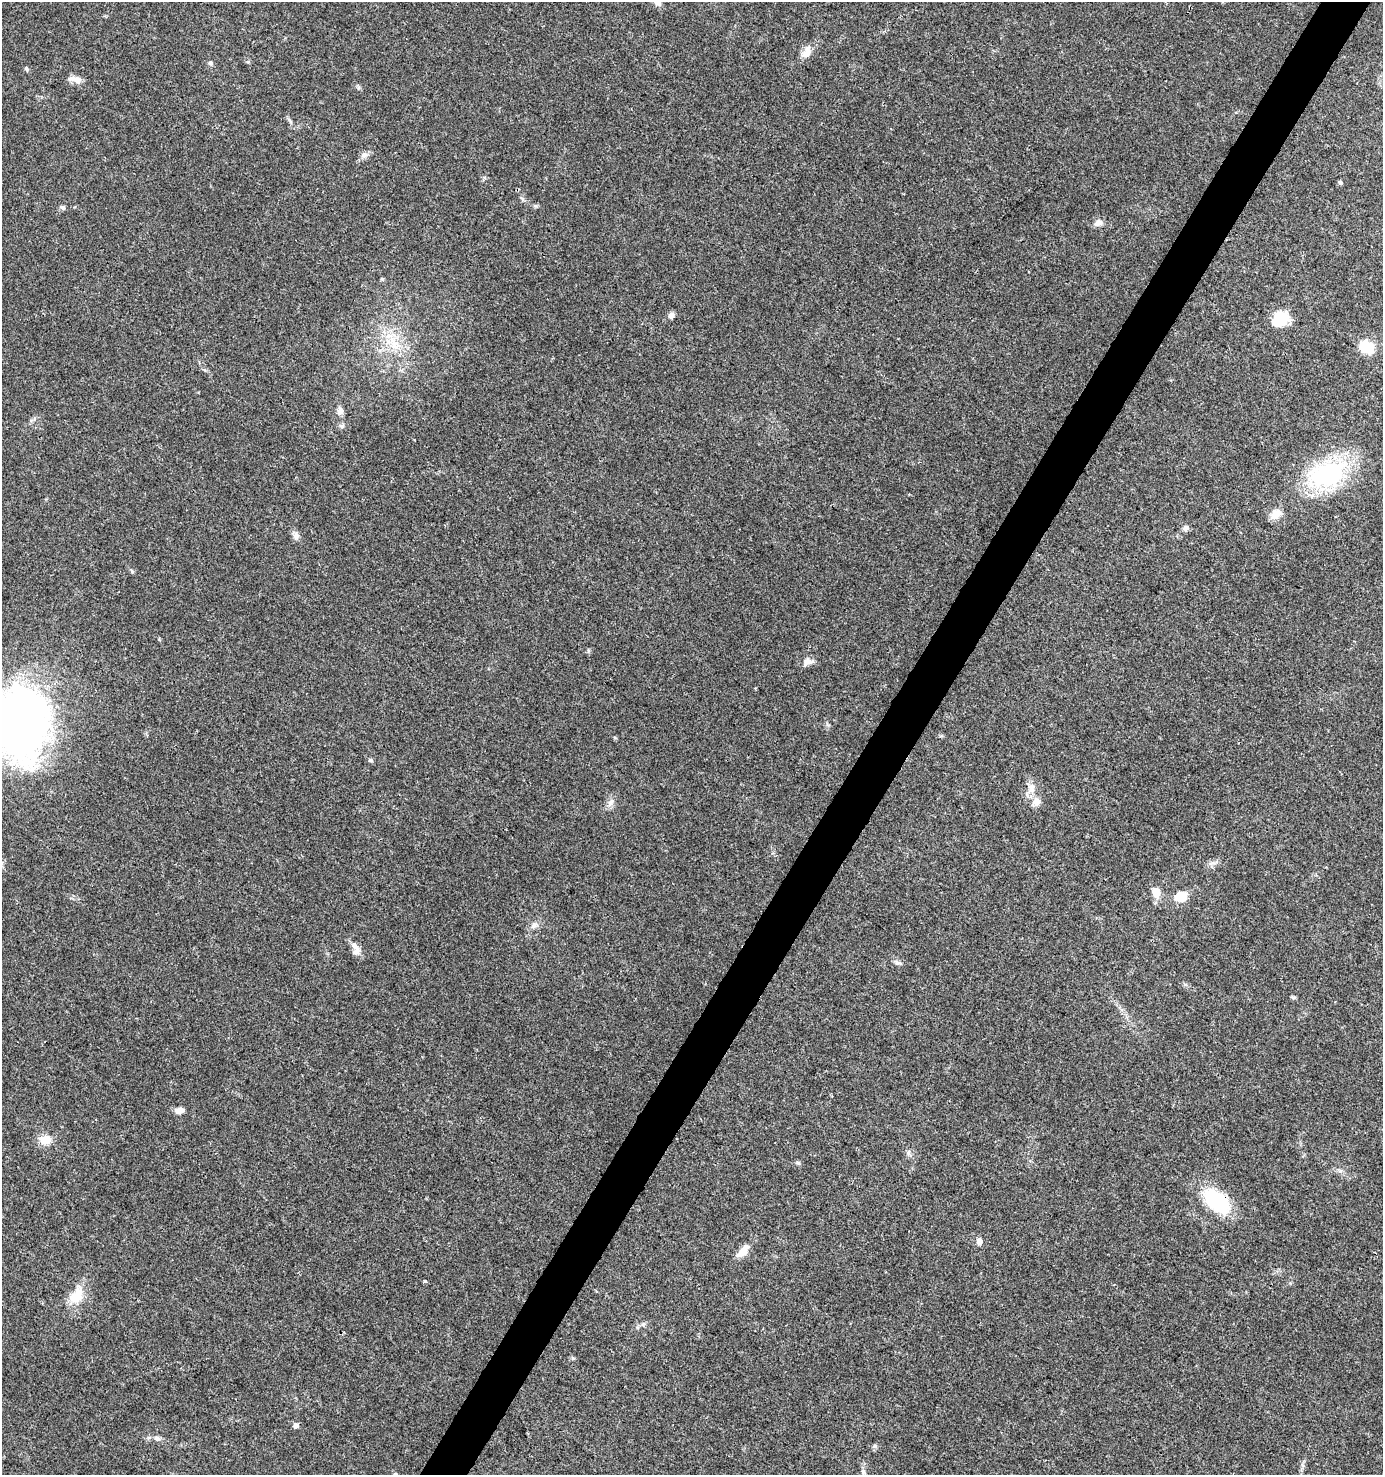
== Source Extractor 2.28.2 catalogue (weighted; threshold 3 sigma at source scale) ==
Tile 10 of 4 x 4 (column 2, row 3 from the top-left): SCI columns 1637-3017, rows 1475-2947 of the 5966 x 5903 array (HDU 1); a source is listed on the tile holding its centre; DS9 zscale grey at full resolution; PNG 1385 x 1477 px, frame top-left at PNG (2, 2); no overlay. Shown black and unused: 4% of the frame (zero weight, under 3 of 4 exposures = <1% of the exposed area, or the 3 px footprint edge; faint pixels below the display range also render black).
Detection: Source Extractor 2.28.2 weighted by HDU 2 'WHT'; one run over the whole footprint, this tile lists its part. Background 0.0416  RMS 0.0036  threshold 0.0164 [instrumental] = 3 sigma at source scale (4.5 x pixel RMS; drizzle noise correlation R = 1.50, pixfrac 1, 0.0396/0.0396 arcsec/px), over >= 5 px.
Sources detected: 48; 1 inside a brighter listed object's ellipse — not listed separately; the other 47 listed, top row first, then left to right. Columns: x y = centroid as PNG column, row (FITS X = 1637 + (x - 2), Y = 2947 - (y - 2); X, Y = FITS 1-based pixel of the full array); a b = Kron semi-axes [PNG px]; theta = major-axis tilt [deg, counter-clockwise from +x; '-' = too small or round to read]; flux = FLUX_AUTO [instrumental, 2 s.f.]
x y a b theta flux
658 2 9 7 -6 1.5
806 52 20 10 62 3.2
248 62 6 3 -18 0.48
210 63 6 6 - 0.73
26 69 5 5 - 0.54
76 79 16 7 -14 2.8
364 155 9 7 22 1.5
1340 182 5 4 - 0.7
62 207 8 6 -24 0.86
1098 223 12 8 30 1.8
382 279 5 4 - 0.41
671 316 7 6 - 1.6
1280 318 16 13 29 11
394 343 29 11 -54 8.6
1366 347 19 14 -27 8.5
340 411 10 8 82 1.8
342 426 7 6 - 0.85
1327 474 39 24 17 49
1276 514 14 10 40 3.7
1186 528 9 7 56 1.2
296 535 10 8 -89 1.6
132 571 6 5 - 0.54
807 662 11 9 34 2.2
22 723 77 51 80 180
370 760 6 5 - 0.64
1031 788 13 10 -84 3.1
1037 801 11 11 - 2.6
610 803 11 7 67 1.7
1156 892 13 9 -76 4.2
1181 897 12 9 27 6.9
534 925 11 7 33 1.7
354 946 15 8 -42 2
897 963 10 6 -22 1
1293 997 7 5 -10 0.53
179 1110 8 6 3 2.9
45 1140 14 11 9 4.7
908 1153 8 6 76 1
798 1163 7 4 -18 0.62
1216 1201 27 17 -40 28
979 1241 9 7 -78 1.5
743 1251 18 9 53 4.1
424 1281 3 3 - 0.89
77 1296 25 16 61 8
643 1324 6 5 - 0.71
295 1425 7 6 - 1.1
157 1438 9 7 -22 1.4
863 1471 7 6 - 0.88
Overlapping masked pixels (flux is a lower limit): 1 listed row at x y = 1216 1201
Isophote crosses this tile's border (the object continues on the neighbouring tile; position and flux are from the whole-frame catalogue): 2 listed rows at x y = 658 2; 22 723
Unlisted compact peaks at least as high as the median listed source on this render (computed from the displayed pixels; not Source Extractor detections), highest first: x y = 588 651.